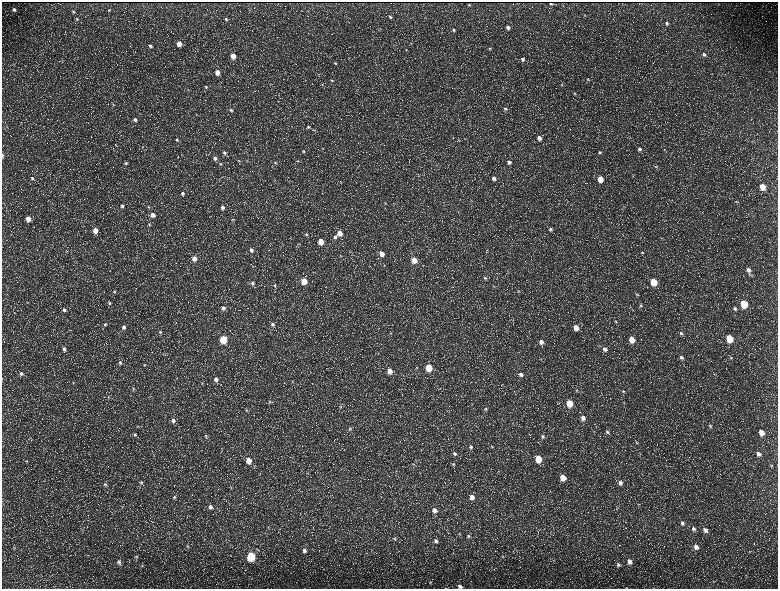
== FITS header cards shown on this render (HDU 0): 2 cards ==
NAXIS1  =                 1552 / length of data axis 1
NAXIS2  =                 1173 / length of data axis 2

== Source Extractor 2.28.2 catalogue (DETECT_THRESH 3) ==
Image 1552 x 1173 px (HDU 0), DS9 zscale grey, zoomed out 1/2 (1 PNG px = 2 x 2 image px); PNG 780 x 591 px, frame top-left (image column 1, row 1173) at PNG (2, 2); no overlay
Background 220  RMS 10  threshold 30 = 3 sigma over >= 5 px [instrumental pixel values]
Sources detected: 218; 33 cannot appear on this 1/2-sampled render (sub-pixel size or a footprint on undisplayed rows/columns) and are not listed; the other 185 listed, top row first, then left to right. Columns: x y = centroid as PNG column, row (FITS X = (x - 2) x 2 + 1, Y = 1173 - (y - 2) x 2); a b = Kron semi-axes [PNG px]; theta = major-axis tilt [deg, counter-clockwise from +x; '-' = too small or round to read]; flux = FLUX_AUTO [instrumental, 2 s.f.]
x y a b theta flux
550 3 2 1 - 1300
469 5 2 2 - 1300
14 9 4 4 - 4800
109 10 3 2 - 1100
73 12 4 3 - 2200
584 15 3 3 - 1200
390 17 4 3 - 2900
77 19 5 4 - 2500
226 19 4 3 - 2800
667 23 4 4 - 3800
508 27 4 4 - 6100
454 30 4 3 - 2700
411 43 3 2 - 1200
179 44 4 4 - 22000
150 46 4 3 - 3900
489 48 4 4 - 2300
406 50 4 2 - 1200
704 54 5 4 - 4600
233 56 4 4 - 22000
523 59 4 3 - 4200
335 63 4 3 - 2000
13 64 5 2 - 1700
217 73 4 4 - 15000
588 79 5 3 - 1600
332 80 3 3 - 1700
561 84 4 3 - 1800
206 87 4 3 - 1900
574 93 4 3 - 1700
113 104 5 3 - 2500
505 109 5 4 - 3700
231 110 4 4 - 2800
135 120 5 4 - 6200
308 127 4 4 - 2300
539 138 4 4 - 10000
177 140 4 4 - 2800
458 140 3 2 - 920
116 146 3 3 - 1400
639 149 5 4 - 4200
665 150 4 2 - 1400
304 151 4 4 - 2100
600 152 4 4 - 3300
224 153 5 4 - 4500
2 156 5 2 - 2600
215 158 5 4 - 5900
239 161 5 3 - 1600
298 161 4 3 - 1700
509 162 4 4 - 5400
126 163 4 4 - 2800
275 163 4 3 - 1900
220 164 5 4 - 2600
656 167 4 3 - 2000
32 178 5 4 - 2700
494 178 4 3 - 7600
600 179 4 4 - 32000
762 187 5 4 - 36000
183 193 4 4 - 4700
737 202 4 3 - 1400
385 203 3 2 - 1000
122 206 4 4 - 4100
148 207 3 3 - 1500
222 207 5 5 - 6600
153 215 5 4 - 12000
28 219 4 4 - 20000
232 220 4 3 - 1800
149 224 4 3 - 2200
551 229 6 4 -78 3900
95 230 4 4 - 17000
340 233 5 4 - 19000
307 234 5 4 - 3000
335 237 5 4 - 4600
321 241 4 4 - 31000
299 244 5 2 - 1600
251 250 6 5 - 6900
67 251 4 2 - 1200
642 252 5 3 - 2400
382 254 5 4 - 15000
341 256 3 3 - 1200
194 259 5 4 - 15000
414 260 5 4 - 28000
384 265 4 3 - 1600
253 266 3 3 - 1400
748 270 7 4 -69 8900
485 278 5 4 - 3000
304 281 4 4 - 40000
654 282 5 4 - 64000
252 283 6 5 - 4800
275 285 5 4 - 3000
114 291 4 4 - 2100
518 291 4 3 - 1800
637 294 5 3 - 1700
109 303 4 3 - 2200
744 304 5 4 - 88000
640 305 4 3 - 1900
223 308 5 5 - 7500
735 308 5 4 - 4200
64 310 4 4 - 4000
616 321 4 3 - 1900
105 324 4 4 - 2600
273 324 5 5 - 5000
124 327 5 4 - 5000
576 328 4 4 - 22000
160 332 4 4 - 2600
391 333 3 2 - 1100
681 333 6 4 -56 3700
729 338 5 4 - 73000
223 339 5 4 - 89000
632 339 5 4 - 30000
541 342 5 4 - 9700
64 349 5 4 - 5400
605 349 5 4 - 6500
681 357 6 5 - 5900
731 357 5 3 - 2000
120 362 5 4 - 3600
144 364 4 4 - 1900
429 367 5 4 - 61000
390 371 5 4 - 15000
21 373 5 4 - 4400
521 374 5 4 - 7000
216 379 5 5 - 8800
73 383 4 2 - 1200
202 383 5 3 - 2100
133 389 4 4 - 2300
576 390 4 3 - 1200
623 391 4 4 - 2500
108 397 4 3 - 1100
270 401 5 4 - 2500
569 403 5 4 - 51000
340 407 5 4 - 3500
485 409 5 4 - 2900
247 410 4 3 - 1800
583 418 5 4 - 9100
173 420 5 4 - 6200
710 426 6 4 -57 3000
137 427 3 2 - 1400
350 429 6 4 -74 3400
607 432 5 4 - 3400
761 432 5 4 - 21000
135 435 4 4 - 2600
206 436 6 4 -78 2900
543 436 5 4 - 3700
30 438 3 3 - 1300
636 442 7 3 -65 2900
471 447 5 5 - 4300
492 447 4 3 - 1500
455 453 6 5 - 4600
758 454 6 5 - 8500
538 459 5 4 - 50000
249 460 5 4 - 23000
27 461 4 3 - 1600
413 464 5 3 - 2100
453 464 6 4 -54 2700
771 465 4 4 - 2000
563 478 5 4 - 31000
141 482 4 4 - 2500
620 483 6 5 - 7300
105 484 6 4 -68 4300
231 487 4 3 - 1800
174 497 5 4 - 3100
472 497 5 4 - 12000
638 505 4 3 - 1800
210 507 5 5 - 7800
617 507 4 3 - 1600
434 510 5 5 - 9500
682 523 6 5 - 5300
694 529 6 5 - 5200
705 530 7 5 -49 8400
459 534 4 3 - 1600
468 536 5 4 - 3300
394 539 5 4 - 2300
436 541 5 4 - 5300
188 547 5 4 - 2900
696 547 6 5 - 11000
14 548 4 3 - 1600
304 550 5 5 - 6200
251 556 5 4 - 160000
502 556 4 3 - 1700
136 557 5 3 - 2200
629 561 5 5 - 13000
119 562 6 5 - 6000
618 564 6 4 -50 4500
142 565 4 3 - 1700
430 582 5 4 - 3500
460 586 6 5 - 7900
445 588 3 1 - 630
627 588 3 2 - 640
At the frame edge (FLAGS 8, measured only in part): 4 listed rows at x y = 2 156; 460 586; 445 588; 627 588
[33 sub-pixel or undisplayed-footprint detections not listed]